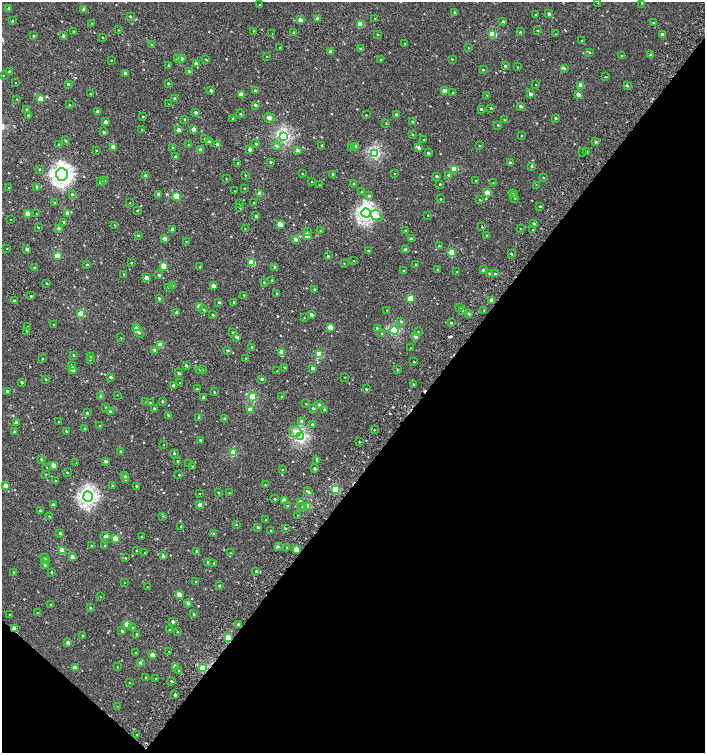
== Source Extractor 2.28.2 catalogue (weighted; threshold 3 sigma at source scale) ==
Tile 15 of 4 x 4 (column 3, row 4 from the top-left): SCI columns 3018-4422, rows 7-1507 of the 6060 x 6037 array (HDU 1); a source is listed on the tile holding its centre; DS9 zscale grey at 2 x 2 block average (1 PNG px = mean of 2 x 2 image px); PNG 707 x 755 px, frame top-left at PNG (2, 2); each listed source drawn as its Kron ellipse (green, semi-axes under 4 px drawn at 4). Shown black and unused: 40% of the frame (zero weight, under 2 of 3 exposures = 2% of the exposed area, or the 3 px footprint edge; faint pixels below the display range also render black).
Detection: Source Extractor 2.28.2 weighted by HDU 2 'WHT'; one run over the whole footprint, this tile lists its part. Background 0.00107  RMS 0.0038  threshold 0.017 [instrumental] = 3 sigma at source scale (4.5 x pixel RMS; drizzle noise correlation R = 1.50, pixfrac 1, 0.0396/0.0396 arcsec/px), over >= 5 px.
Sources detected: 477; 12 cosmic-ray / hot-pixel residue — neither listed nor drawn; the other 465 listed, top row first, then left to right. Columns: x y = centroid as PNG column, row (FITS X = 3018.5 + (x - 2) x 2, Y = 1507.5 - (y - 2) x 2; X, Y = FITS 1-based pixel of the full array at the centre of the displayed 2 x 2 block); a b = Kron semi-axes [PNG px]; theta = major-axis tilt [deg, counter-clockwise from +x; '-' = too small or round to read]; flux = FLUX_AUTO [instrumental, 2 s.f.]
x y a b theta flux
598 3 2 2 - 0.27
642 3 3 2 - 0.76
260 5 3 2 - 0.48
9 9 3 3 - 1.4
84 9 3 3 - 2.6
455 12 3 2 - 1.1
535 14 2 2 - 0.41
549 14 3 2 - 2.4
130 16 3 2 - 0.73
375 18 3 2 - 0.35
318 19 3 3 - 6.2
300 20 3 3 - 5.8
12 21 3 2 - 0.7
503 21 3 3 - 0.93
92 23 2 2 - 0.37
653 23 3 2 - 0.68
360 24 3 3 - 14
118 30 3 2 - 0.4
73 31 2 2 - 0.44
253 31 2 2 - 0.39
538 31 3 2 - 0.68
520 32 3 3 - 0.66
294 33 3 3 - 1.3
272 34 2 2 - 0.32
493 34 3 3 - 26
555 34 2 2 - 0.35
662 34 3 2 - 2.2
378 35 2 2 - 0.6
33 36 3 2 - 0.78
63 36 3 3 - 1.3
103 37 2 2 - 0.45
582 41 3 2 - 0.57
405 44 2 2 - 0.43
151 45 2 2 - 2.1
280 48 2 2 - 0.88
468 48 3 2 - 0.37
361 49 3 2 - 1
331 52 3 3 - 3.8
590 52 3 2 - 0.61
651 55 3 3 - 1.8
267 56 2 2 - 0.4
621 56 3 2 - 0.54
177 59 3 3 - 0.91
181 59 3 3 - 3.8
206 59 3 2 - 0.49
452 59 3 2 - 0.52
111 60 2 2 - 0.7
381 60 2 2 - 0.51
196 64 3 3 - 3.1
168 65 3 3 - 0.72
505 66 3 2 - 1.3
517 67 3 2 - 0.37
564 68 3 3 - 1.4
483 70 3 2 - 0.78
9 71 3 2 - 0.89
189 72 3 3 - 3.4
125 73 4 3 - 2
3 75 2 2 - 0.52
605 77 2 2 - 0.45
15 83 2 2 - 0.59
168 83 3 2 - 0.97
68 84 3 3 - 0.76
536 85 2 2 - 2.6
581 85 3 2 - 6.7
627 86 3 2 - 1.3
211 90 3 2 - 1.6
444 90 3 2 - 4.4
255 91 3 2 - 1.5
453 93 3 2 - 0.63
90 94 3 2 - 0.41
241 94 3 3 - 6.4
530 94 3 3 - 2.6
578 94 3 2 - 3.4
487 95 3 2 - 0.48
175 98 3 2 - 0.96
17 99 2 2 - 0.34
41 99 3 3 - 12
169 104 2 2 - 0.5
69 105 2 2 - 0.56
255 105 3 2 - 1.4
520 106 3 2 - 1.9
491 108 2 2 - 0.69
27 109 2 2 - 0.76
481 109 3 2 - 1.3
98 111 3 2 - 2
196 112 3 3 - 2.1
241 114 4 2 - 0.54
396 114 3 2 - 1.6
28 115 2 2 - 0.64
366 115 3 2 - 0.37
143 117 2 2 - 0.57
233 118 3 2 - 0.62
269 118 5 4 - 2.8
555 118 2 2 - 1.2
185 119 2 2 - 0.49
504 120 3 2 - 0.94
106 122 3 2 - 3.2
413 122 3 2 - 1.3
386 123 3 2 - 0.44
498 125 3 2 - 0.63
194 129 3 3 - 5.9
142 130 3 2 - 0.41
179 130 3 3 - 5.5
104 132 4 3 - 1.1
412 134 2 2 - 0.69
521 135 2 2 - 0.44
284 136 4 3 - 120
205 139 3 3 - 0.64
424 140 2 2 - 0.46
66 141 3 2 - 0.69
209 141 3 3 - 1
596 142 3 3 - 1.1
58 144 2 2 - 0.38
217 144 3 3 - 1.4
256 144 3 3 - 0.89
188 145 2 2 - 0.37
322 145 2 2 - 0.7
277 146 5 4 - 2
356 146 4 3 - 4.3
479 146 3 2 - 0.39
114 147 3 3 - 6.7
351 147 3 2 - 0.48
173 148 3 3 - 1
419 148 4 3 - 3
250 149 3 3 - 3
96 150 3 2 - 0.41
201 150 3 3 - 4.9
297 150 3 3 - 3
587 151 2 2 - 2.1
582 152 2 2 - 0.28
375 153 4 3 - 83
428 153 3 2 - 1.5
176 157 3 2 - 1.8
271 162 3 2 - 0.99
238 163 2 2 - 3.6
510 163 3 2 - 3.2
531 166 3 2 - 0.96
454 169 3 3 - 23
40 170 2 2 - 0.72
62 174 6 6 - 330
302 174 2 2 - 0.37
333 174 2 2 - 0.73
394 174 2 2 - 0.35
245 175 3 2 - 0.53
448 175 4 3 - 1.3
145 176 3 2 - 2.1
437 176 3 2 - 1.2
543 177 2 2 - 0.51
226 179 2 2 - 0.41
104 181 3 3 - 1.5
476 181 2 2 - 0.37
101 182 3 3 - 2.3
312 182 2 2 - 0.41
493 183 3 2 - 0.34
354 184 3 3 - 1.2
440 184 2 2 - 0.64
319 185 2 2 - 0.42
536 185 2 2 - 0.54
8 187 2 2 - 1.4
37 187 3 3 - 1.5
244 188 3 2 - 0.37
234 191 2 2 - 0.29
362 192 3 2 - 0.43
487 193 3 3 - 13
72 194 3 3 - 1.1
159 194 3 3 - 2
260 194 3 3 - 7.2
512 194 3 3 - 1.4
514 195 2 2 - 3.4
176 196 3 3 - 19
369 196 3 3 - 1.1
515 198 2 2 - 0.38
441 199 2 2 - 0.67
480 200 3 2 - 0.5
54 203 3 2 - 0.4
130 203 2 2 - 0.27
253 203 2 2 - 3.2
240 204 2 2 - 1.1
540 206 2 2 - 0.74
240 208 2 2 - 0.38
137 210 2 2 - 0.56
27 213 3 3 - 7
67 213 4 3 - 3
366 213 5 4 - 220
36 214 2 2 - 1.4
428 215 2 2 - 0.31
256 216 3 3 - 1.1
377 216 6 4 -33 3.9
10 219 2 2 - 1.5
64 222 3 2 - 0.99
280 224 3 3 - 13
534 224 3 2 - 1
114 225 3 2 - 0.38
482 227 2 2 - 0.41
38 228 2 2 - 5.6
59 228 3 3 - 2.9
520 228 2 2 - 0.35
172 229 3 2 - 3.6
245 229 2 2 - 2.1
532 229 2 2 - 0.61
307 231 4 3 - 1.6
320 231 3 2 - 0.37
405 231 3 3 - 0.81
138 235 3 2 - 0.82
487 235 3 2 - 0.81
307 236 3 3 - 14
165 239 3 3 - 4.2
295 239 3 3 - 3.6
411 239 3 3 - 3
186 241 2 2 - 0.4
439 246 3 2 - 0.36
7 249 2 2 - 0.27
27 249 3 3 - 3.9
368 250 3 2 - 0.64
406 250 3 3 - 2.7
452 252 3 3 - 19
511 254 3 2 - 0.72
57 256 3 3 - 18
328 256 3 3 - 1
354 261 2 2 - 0.36
252 262 3 3 - 24
131 263 2 2 - 0.53
344 263 2 2 - 0.4
87 265 3 2 - 0.67
415 265 2 2 - 0.4
164 266 3 3 - 16
200 267 2 2 - 0.38
275 267 3 3 - 2.2
34 268 3 2 - 0.84
437 269 2 2 - 0.28
483 270 3 3 - 1.3
404 271 2 2 - 1.3
457 272 2 2 - 0.36
490 273 3 3 - 1.3
124 274 3 2 - 0.66
495 274 2 2 - 0.75
159 275 3 2 - 1.3
147 278 3 3 - 5.8
272 280 2 2 - 0.49
264 282 3 2 - 0.57
47 283 3 2 - 0.5
172 286 3 3 - 1.3
213 286 3 2 - 5.1
168 287 3 2 - 0.58
314 289 3 2 - 0.68
277 293 3 2 - 0.59
244 295 2 2 - 0.51
31 296 2 2 - 0.55
159 298 2 2 - 1.6
410 299 3 3 - 19
491 300 3 3 - 2.4
14 301 3 2 - 1.1
219 302 3 2 - 0.92
234 302 2 2 - 1.4
199 306 3 3 - 7.3
460 307 3 3 - 0.97
204 310 3 2 - 0.71
387 310 2 2 - 0.41
463 310 3 2 - 0.74
484 310 3 2 - 0.5
177 313 3 2 - 1.9
81 314 3 3 - 21
311 314 3 3 - 2.7
469 314 3 3 - 1.4
213 315 3 2 - 0.59
304 318 2 2 - 0.45
401 321 3 3 - 0.85
451 323 3 2 - 0.99
53 325 2 2 - 0.43
28 327 2 2 - 0.43
330 327 3 3 - 9.8
136 328 3 3 - 3.6
377 328 3 3 - 1.5
394 330 4 3 - 63
26 331 2 2 - 0.34
418 331 2 2 - 0.52
138 332 7 3 -54 1.7
233 332 2 2 - 0.49
382 334 3 3 - 0.98
416 336 3 2 - 5.3
237 337 3 2 - 3.1
121 338 2 2 - 0.29
161 345 3 3 - 11
252 347 3 2 - 0.75
411 348 2 2 - 0.38
155 350 3 3 - 2.4
227 350 3 3 - 0.68
282 352 3 3 - 11
74 355 3 2 - 0.7
319 355 3 3 - 27
91 356 2 2 - 0.75
43 358 2 2 - 0.52
246 358 2 2 - 0.34
90 359 2 2 - 0.76
414 362 2 2 - 0.49
72 365 3 2 - 0.87
186 365 3 2 - 1.4
285 367 2 2 - 0.6
312 368 3 2 - 2.1
73 369 3 3 - 7.4
199 370 2 2 - 0.47
203 370 2 2 - 0.39
397 370 3 2 - 0.76
277 371 2 2 - 0.32
179 373 3 2 - 1.4
111 377 2 2 - 2
345 377 2 2 - 0.3
46 379 3 2 - 0.52
262 379 3 3 - 1.1
22 382 2 2 - 1.2
180 383 2 2 - 2.3
414 384 3 2 - 0.68
173 386 3 2 - 1.8
197 389 2 2 - 0.63
366 389 3 2 - 0.81
7 391 3 3 - 1.3
214 392 2 2 - 0.66
117 395 2 2 - 0.6
101 396 3 3 - 3.7
282 396 2 2 - 0.58
203 397 2 2 - 2.1
253 397 4 3 - 38
146 402 2 2 - 0.91
162 402 3 3 - 0.82
150 403 3 2 - 1.1
306 404 2 2 - 0.32
319 405 3 2 - 1.4
106 407 3 2 - 0.71
154 408 2 2 - 0.82
313 408 3 2 - 1.5
250 410 3 3 - 7.7
324 410 3 2 - 1.6
110 411 3 2 - 1.5
87 413 2 2 - 1.2
168 415 3 2 - 0.77
199 418 3 3 - 0.81
225 419 3 3 - 1.9
302 421 3 3 - 1.8
59 422 2 2 - 0.55
16 423 3 2 - 5.5
312 424 3 2 - 1.5
99 426 2 2 - 0.56
85 429 2 2 - 0.93
374 430 2 2 - 0.46
66 431 2 2 - 0.69
295 431 6 5 - 4.7
14 432 3 3 - 1.9
301 437 4 3 - 120
200 440 2 2 - 0.93
359 442 2 2 - 1.3
164 444 2 2 - 0.26
120 451 3 2 - 0.91
174 453 3 2 - 1.1
233 453 3 3 - 27
41 459 3 2 - 1
316 460 3 2 - 0.65
106 461 3 2 - 2.5
178 461 2 2 - 1.1
76 463 2 2 - 0.45
189 464 2 2 - 0.52
54 465 3 2 - 8.1
192 466 3 2 - 0.52
47 467 2 2 - 0.37
315 469 2 2 - 1.9
282 470 2 2 - 0.63
67 473 2 2 - 1.1
46 474 2 2 - 0.41
179 475 2 2 - 14
125 476 3 3 - 2.4
125 479 3 3 - 1.5
56 481 2 2 - 0.64
112 485 3 2 - 0.77
265 485 2 2 - 0.72
6 486 3 2 - 7.6
137 486 2 2 - 1.4
336 490 3 3 - 35
308 492 5 2 - 1.8
199 493 2 2 - 4.8
218 493 3 2 - 0.53
229 493 3 2 - 0.34
88 497 5 4 - 220
274 499 3 2 - 0.78
284 500 3 2 - 8.9
300 502 3 3 - 3.8
53 505 2 2 - 3.3
200 505 3 2 - 5.4
287 506 3 2 - 0.73
308 506 3 3 - 17
302 507 3 2 - 0.7
40 510 3 2 - 0.81
297 515 2 2 - 1.4
49 516 2 2 - 0.54
163 516 3 2 - 0.44
266 520 2 2 - 0.38
236 525 2 2 - 0.5
181 526 2 2 - 3
258 527 2 2 - 1.7
285 528 2 2 - 0.66
271 530 2 2 - 0.47
60 533 3 2 - 1.2
213 533 2 2 - 0.52
105 536 5 2 - 2.7
141 537 3 2 - 0.36
115 538 3 3 - 11
105 545 3 2 - 0.64
92 546 2 2 - 0.83
278 546 3 2 - 0.94
287 547 2 2 - 0.52
297 550 3 2 - 12
62 551 3 3 - 20
137 551 2 2 - 0.47
197 551 3 2 - 2.2
145 553 2 2 - 0.49
230 553 3 2 - 0.63
163 556 3 2 - 2.6
72 557 3 3 - 4.1
44 558 3 2 - 0.67
125 558 2 2 - 0.48
47 560 3 3 - 2.6
208 562 2 2 - 1.4
214 563 2 2 - 40
45 565 4 3 - 1.6
256 571 3 2 - 0.82
13 572 2 2 - 0.48
51 572 2 2 - 5.6
196 581 2 2 - 0.35
124 583 2 2 - 0.33
219 586 2 2 - 1
147 587 2 2 - 0.57
179 594 3 3 - 10
101 597 2 2 - 0.28
188 603 3 3 - 2.7
51 604 2 2 - 0.58
90 608 3 2 - 0.79
37 613 2 2 - 0.33
9 614 3 2 - 0.39
194 614 2 2 - 1
173 622 2 2 - 2.3
127 624 3 3 - 12
238 625 3 2 - 4.8
14 628 3 2 - 5.1
133 628 3 2 - 0.59
169 630 2 2 - 0.53
122 631 3 3 - 1.4
177 632 3 2 - 0.44
137 634 2 2 - 1.5
83 635 2 2 - 0.62
228 638 3 3 - 22
68 643 2 2 - 4.2
169 651 2 2 - 0.3
135 652 2 2 - 0.27
152 655 3 2 - 7.6
140 663 3 2 - 1.9
117 667 2 2 - 0.44
175 667 3 3 - 9.6
75 668 3 2 - 5.1
202 668 3 3 - 8.2
179 671 2 2 - 0.82
146 677 2 2 - 0.86
156 679 2 2 - 0.35
171 681 3 2 - 1
129 683 3 2 - 0.36
175 695 2 2 - 1.4
117 706 2 2 - 0.85
137 734 2 2 - 0.41
Overlapping masked pixels (flux is a lower limit): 3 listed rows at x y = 238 625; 14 628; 228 638
Diffuse or blended objects may show on this block-average render without a row.